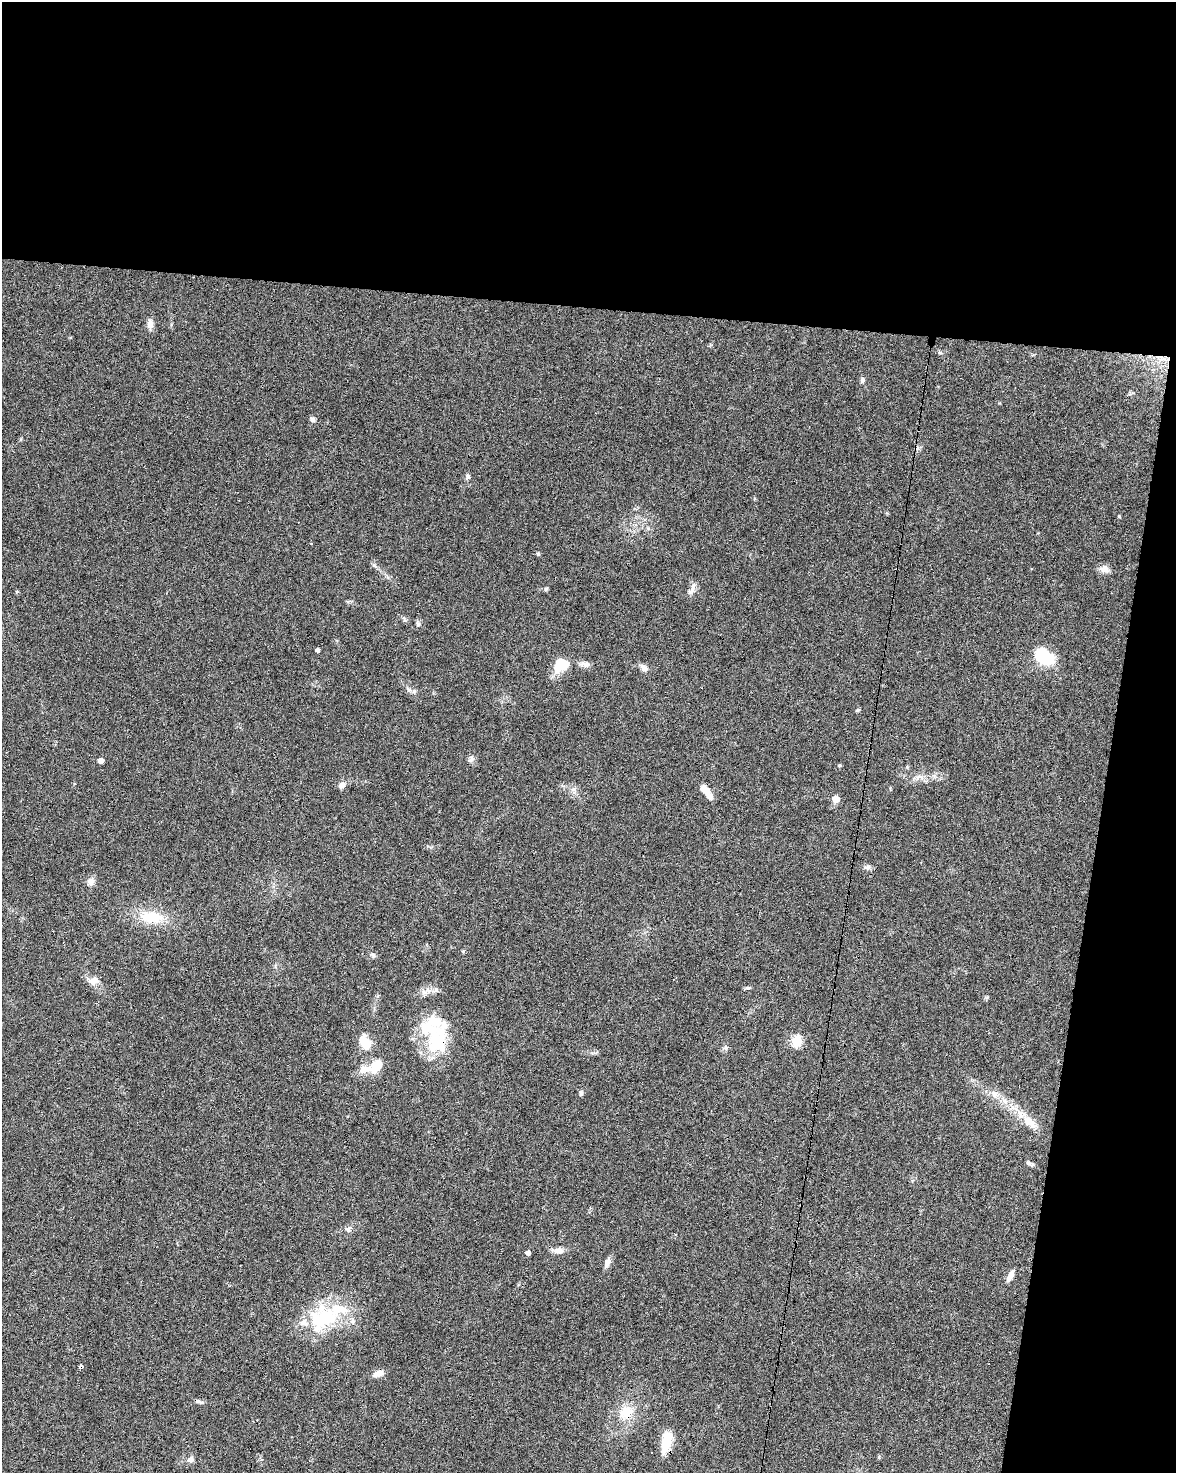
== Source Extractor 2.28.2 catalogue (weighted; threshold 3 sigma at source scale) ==
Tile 4 of 4 x 3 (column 4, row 1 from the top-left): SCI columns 3527-4700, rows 3224-4694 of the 4700 x 4920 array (HDU 1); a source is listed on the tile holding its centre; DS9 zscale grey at full resolution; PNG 1178 x 1475 px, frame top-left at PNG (2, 2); no overlay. Shown black and unused: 27% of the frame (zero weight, under 3 of 6 exposures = <1% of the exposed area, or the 3 px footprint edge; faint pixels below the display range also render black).
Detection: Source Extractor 2.28.2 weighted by HDU 2 'WHT'; one run over the whole footprint, this tile lists its part. Background 0.0445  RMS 0.0036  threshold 0.0148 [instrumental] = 3 sigma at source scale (4.09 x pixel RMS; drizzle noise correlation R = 1.36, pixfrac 0.8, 0.0396/0.0396 arcsec/px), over >= 5 px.
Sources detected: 70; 2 inside a brighter object's white glare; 5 cosmic-ray / hot-pixel residue — not listed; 7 inside a brighter listed object's ellipse — not listed separately; the other 56 listed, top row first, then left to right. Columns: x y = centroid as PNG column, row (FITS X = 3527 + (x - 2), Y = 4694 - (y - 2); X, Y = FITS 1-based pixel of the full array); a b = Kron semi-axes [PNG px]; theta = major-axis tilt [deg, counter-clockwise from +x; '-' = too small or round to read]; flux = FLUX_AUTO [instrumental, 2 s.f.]
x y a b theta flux
150 324 12 7 -87 2.1
940 353 6 4 -3 0.49
1163 358 13 7 -12 2.7
862 380 7 5 76 0.83
313 419 7 6 - 0.91
468 477 7 5 -74 0.75
311 543 3 3 - 0.74
538 554 5 4 - 0.48
374 565 7 4 -45 0.69
1104 569 13 9 -21 2
693 587 16 5 68 1.6
546 589 6 5 - 0.46
418 624 7 5 -75 0.77
317 650 4 4 - 0.85
1044 656 18 12 -39 19
585 664 12 8 -12 1.7
558 668 10 9 - 5.2
644 668 11 8 -66 1.5
414 691 6 5 - 0.66
858 710 5 4 - 0.44
471 759 10 6 73 1.1
101 760 4 4 - 2.4
839 765 5 4 - 0.4
918 777 11 5 24 1.4
342 785 9 7 38 1.7
573 789 8 7 - 1.2
706 791 20 7 -56 3.7
835 799 5 5 - 4.9
867 867 9 7 -9 1
91 881 9 8 - 2.1
151 917 33 15 -5 11
373 955 7 4 -46 0.63
93 981 15 9 16 2.1
747 988 7 4 0 0.51
436 990 6 6 - 0.91
436 1039 43 25 82 21
796 1041 6 5 - 24
365 1043 14 8 -64 8.8
726 1048 7 4 -90 0.65
376 1065 15 9 55 7.2
581 1093 7 5 -88 0.69
995 1094 14 9 -34 2.7
1030 1122 22 11 -43 5.5
1030 1163 11 5 -22 0.96
348 1230 8 4 -31 0.76
558 1250 15 7 -4 2.3
528 1253 4 4 - 1.3
607 1262 12 8 66 1.7
1010 1276 17 6 63 2.2
324 1318 44 33 24 25
378 1373 14 8 14 2.4
199 1401 13 4 -21 0.86
626 1412 21 19 54 8.1
667 1440 21 9 76 11
651 1453 2 2 - 0.29
190 1459 9 8 - 1.3
Overlapping masked pixels (flux is a lower limit): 4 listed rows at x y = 1163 358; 436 1039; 626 1412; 667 1440